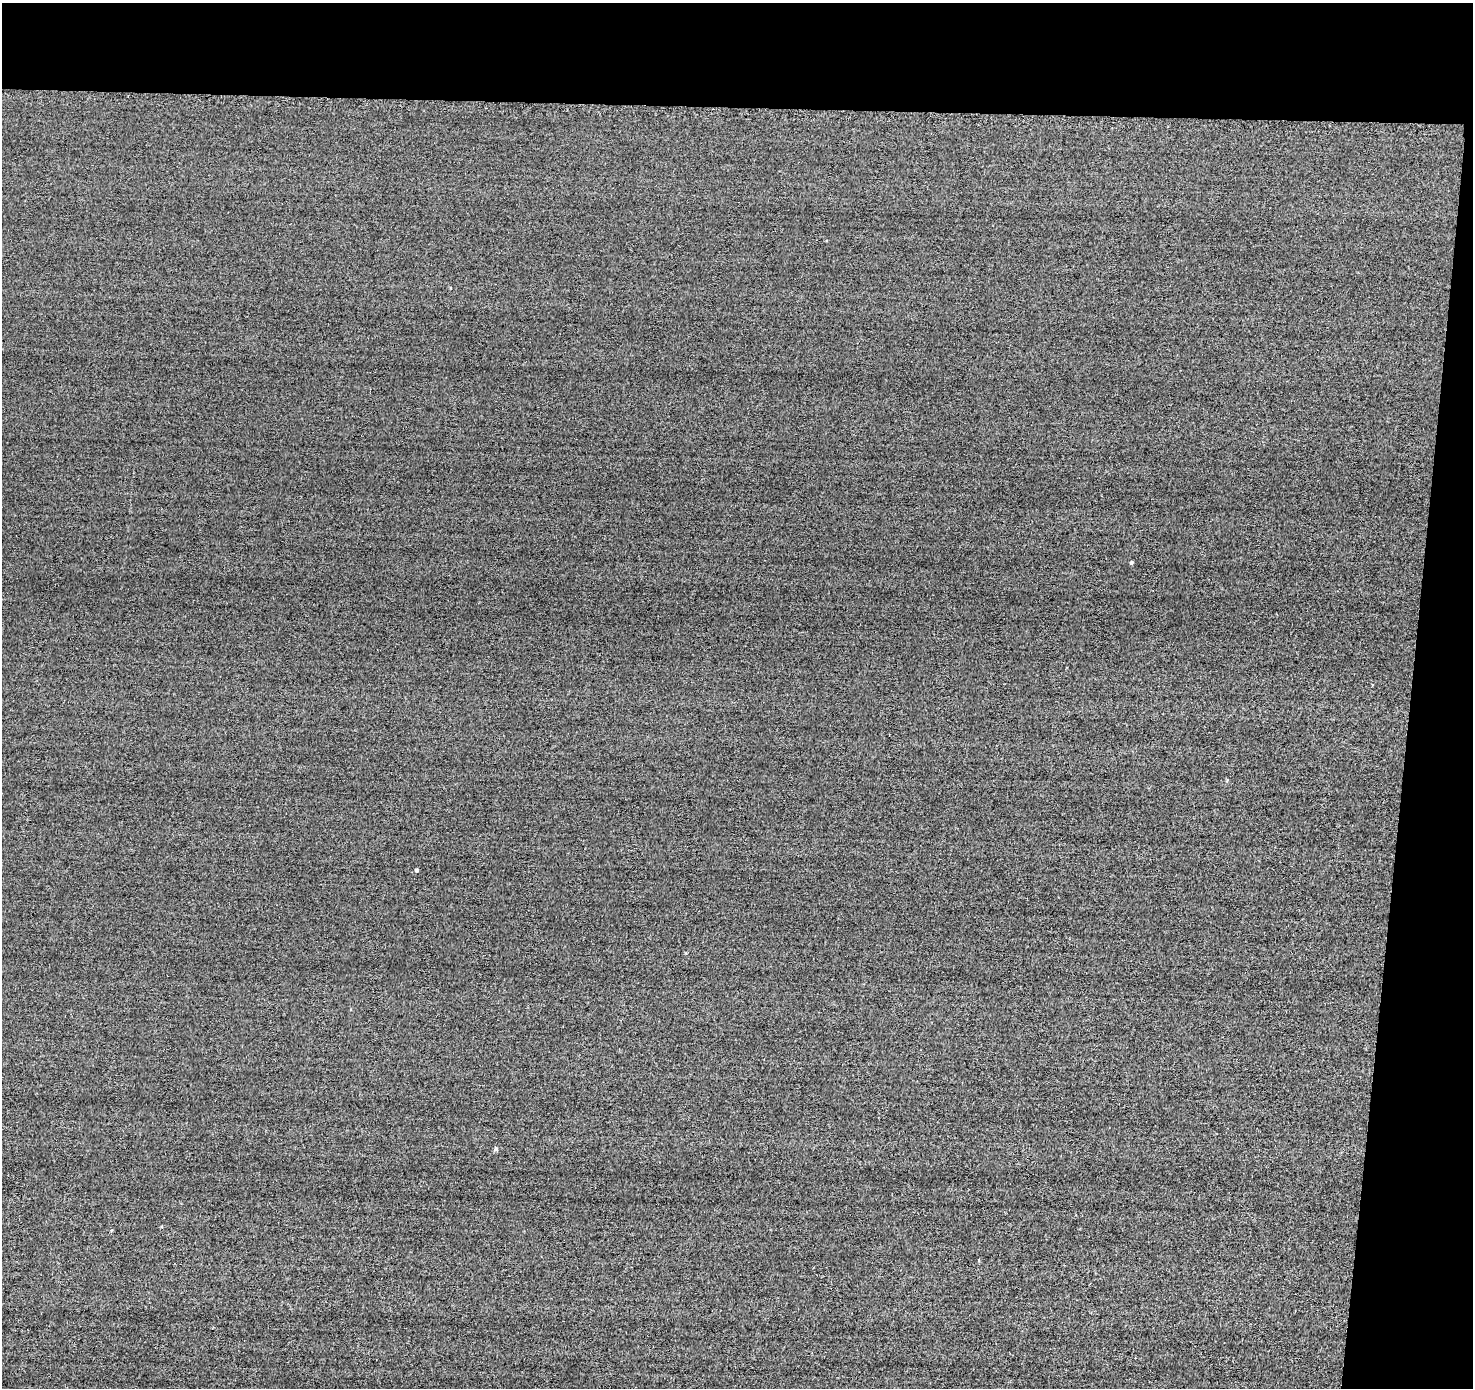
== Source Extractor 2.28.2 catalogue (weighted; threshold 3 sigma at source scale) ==
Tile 3 of 3 x 3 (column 3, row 1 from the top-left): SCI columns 2960-4430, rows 2986-4371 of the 4678 x 4710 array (HDU 1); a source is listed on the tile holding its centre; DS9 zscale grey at full resolution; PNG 1475 x 1390 px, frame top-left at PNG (2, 3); no overlay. Shown black and unused: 12% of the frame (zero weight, under 2 of 3 exposures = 12% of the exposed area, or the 3 px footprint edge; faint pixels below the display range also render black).
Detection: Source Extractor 2.28.2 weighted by HDU 2 'WHT'; one run over the whole footprint, this tile lists its part. Background -0.431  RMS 3.3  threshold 14.8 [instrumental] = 3 sigma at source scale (4.5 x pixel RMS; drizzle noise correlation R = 1.50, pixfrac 1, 0.05/0.05 arcsec/px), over >= 5 px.
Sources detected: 4; all 4 listed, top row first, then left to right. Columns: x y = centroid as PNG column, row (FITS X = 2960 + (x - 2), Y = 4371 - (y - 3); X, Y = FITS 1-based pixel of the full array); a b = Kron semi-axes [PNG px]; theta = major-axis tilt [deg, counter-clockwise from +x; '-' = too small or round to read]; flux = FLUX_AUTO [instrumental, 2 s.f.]
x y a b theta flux
1132 562 4 3 - 510
417 870 3 3 - 560
496 1149 5 5 - 550
162 1226 4 3 - 240